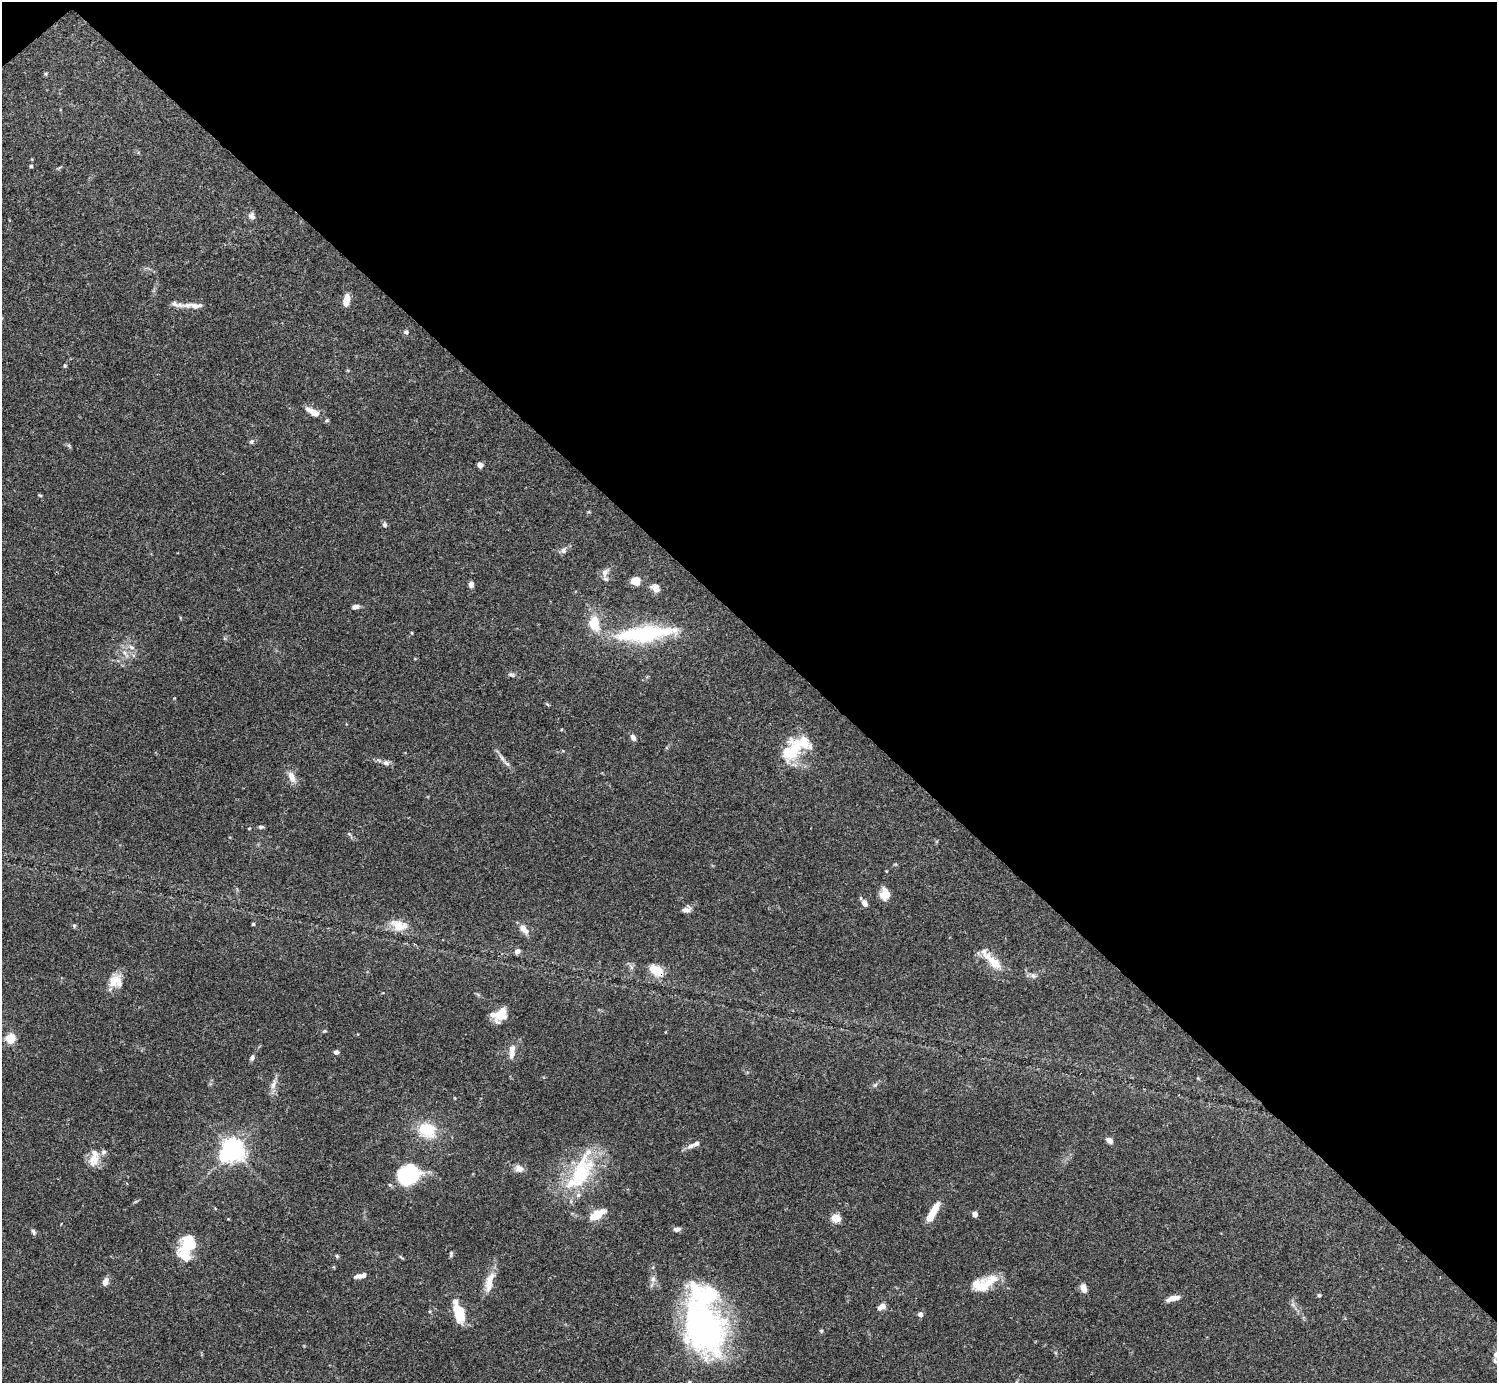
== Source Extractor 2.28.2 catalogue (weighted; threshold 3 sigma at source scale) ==
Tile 3 of 4 x 4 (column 3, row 1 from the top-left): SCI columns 2990-4484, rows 4301-5681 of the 5981 x 5981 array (HDU 1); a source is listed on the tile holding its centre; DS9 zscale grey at full resolution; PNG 1499 x 1385 px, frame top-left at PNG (2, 2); no overlay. Shown black and unused: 46% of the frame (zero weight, under 3 of 4 exposures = <1% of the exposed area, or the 3 px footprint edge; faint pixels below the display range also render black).
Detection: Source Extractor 2.28.2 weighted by HDU 2 'WHT'; one run over the whole footprint, this tile lists its part. Background 0.0728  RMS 0.0032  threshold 0.0145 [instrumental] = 3 sigma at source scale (4.5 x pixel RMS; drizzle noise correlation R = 1.50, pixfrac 1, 0.05/0.05 arcsec/px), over >= 5 px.
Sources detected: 100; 3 inside a brighter object's white glare — not listed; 11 inside a brighter listed object's ellipse — not listed separately; the other 86 listed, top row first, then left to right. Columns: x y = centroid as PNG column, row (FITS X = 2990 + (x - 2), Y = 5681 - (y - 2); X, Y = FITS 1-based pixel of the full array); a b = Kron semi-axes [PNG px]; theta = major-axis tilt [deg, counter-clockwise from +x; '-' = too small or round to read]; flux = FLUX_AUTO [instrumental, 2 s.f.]
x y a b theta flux
46 74 5 3 - 0.36
31 166 4 4 - 0.57
251 216 9 7 -59 1.4
346 301 12 6 80 3.6
196 306 25 8 -1 2.9
406 332 6 6 - 0.79
65 366 5 4 - 0.44
313 412 21 8 -28 3.9
251 442 6 6 - 0.66
69 446 8 5 -65 0.5
480 465 5 5 - 1.5
40 495 5 3 - 0.33
385 525 7 6 - 0.74
563 550 9 7 54 1.2
605 572 13 8 70 1.8
636 581 6 5 - 7.9
471 584 7 5 -83 1.3
655 588 11 8 -38 2
356 607 8 5 14 1.4
594 623 18 13 -82 7.2
412 633 5 3 - 0.27
646 633 71 17 6 32
131 647 9 7 -31 1.4
125 653 15 6 -51 2
511 675 10 5 -12 0.77
547 704 6 4 -43 0.36
633 737 7 5 -58 1.4
793 750 30 20 60 14
502 758 18 4 -54 1.6
386 763 9 7 -14 1.2
292 777 16 8 -68 2.8
261 827 7 4 -1 0.6
249 828 4 3 - 0.27
885 894 11 8 84 5.1
865 903 7 6 - 1.9
687 909 12 8 20 1.4
253 924 4 4 - 0.4
399 925 23 14 -16 5.5
74 926 6 4 -69 0.51
523 929 12 7 -52 3
517 951 6 5 - 1.6
991 960 38 10 -46 6.2
631 967 7 4 -71 0.71
656 970 16 10 -32 5.9
1033 976 9 7 -39 1.1
116 981 19 17 30 5.1
500 1015 13 9 28 9.1
325 1031 5 4 - 0.37
10 1038 8 8 - 5.6
512 1051 19 7 87 2.7
336 1052 6 5 - 0.95
252 1057 8 5 78 0.82
273 1084 16 8 67 2.2
875 1085 7 4 44 0.61
427 1130 20 16 -17 11
1109 1140 7 5 -32 1.9
690 1146 11 6 26 1.5
233 1150 8 7 - 190
94 1160 20 14 60 4.3
519 1169 11 9 -21 2
580 1174 63 24 67 25
407 1176 24 20 4 19
933 1213 24 7 61 6.6
597 1214 17 8 33 6.5
975 1214 5 4 - 1.7
836 1218 5 5 - 13
677 1229 9 6 5 1.1
33 1232 8 5 -68 0.69
186 1245 32 12 80 13
451 1254 8 4 84 0.52
337 1256 5 4 - 0.46
360 1276 15 6 13 1.9
653 1279 8 6 90 1.2
105 1282 8 6 69 2
489 1282 30 10 75 4.7
983 1285 35 13 34 8
1083 1288 8 5 -69 3.2
1319 1295 5 4 - 0.51
1173 1298 17 6 14 2.2
1293 1305 7 4 -19 0.68
882 1306 8 5 38 2.5
459 1312 20 11 -77 9.1
920 1314 4 4 - 2.4
703 1327 61 44 -68 86
821 1331 5 4 - 0.44
1496 1355 7 6 - 1.4
Overlapping masked pixels (flux is a lower limit): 1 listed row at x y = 656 970
Isophote crosses this tile's border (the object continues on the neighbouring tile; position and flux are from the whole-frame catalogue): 1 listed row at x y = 1496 1355